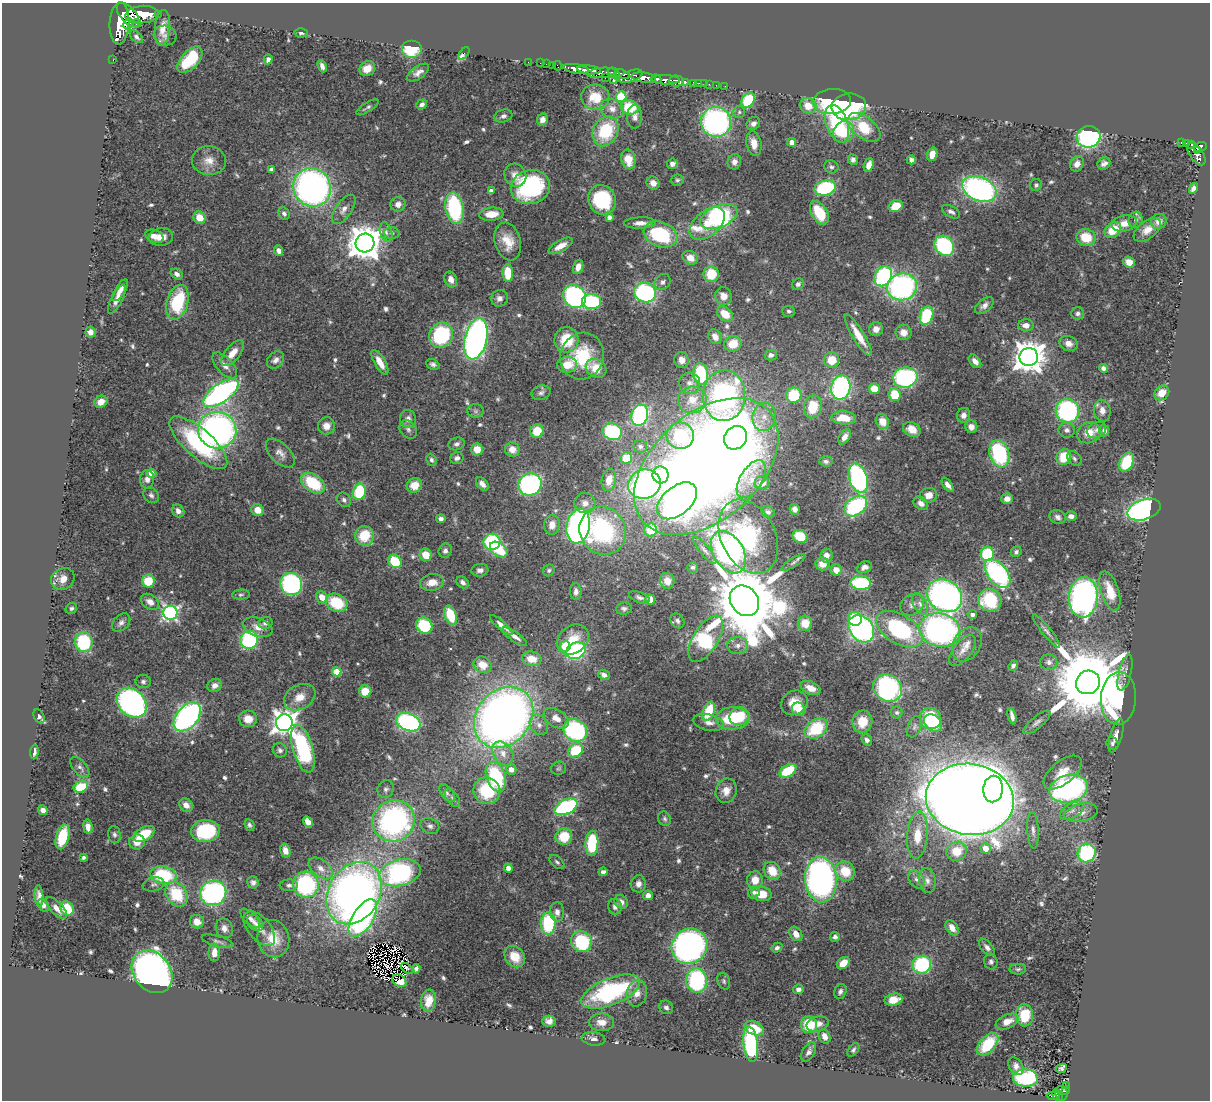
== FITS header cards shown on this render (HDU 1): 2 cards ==
NAXIS1  =                 1208
NAXIS2  =                 1098

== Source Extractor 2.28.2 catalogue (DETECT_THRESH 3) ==
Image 1208 x 1098 px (HDU 1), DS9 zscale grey, 1 PNG px = 1 image px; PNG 1212 x 1102 px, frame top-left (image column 1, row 1098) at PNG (2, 3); each listed source drawn as its Kron ellipse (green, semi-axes under 4 px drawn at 4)
Background 0.63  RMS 0.026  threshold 0.0767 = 3 sigma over >= 5 px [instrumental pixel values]
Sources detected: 624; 6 with non-positive FLUX_AUTO (blend fragments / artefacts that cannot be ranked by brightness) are neither listed nor drawn; of the other 618, the 500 brightest by FLUX_AUTO listed and drawn (118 fainter detections omitted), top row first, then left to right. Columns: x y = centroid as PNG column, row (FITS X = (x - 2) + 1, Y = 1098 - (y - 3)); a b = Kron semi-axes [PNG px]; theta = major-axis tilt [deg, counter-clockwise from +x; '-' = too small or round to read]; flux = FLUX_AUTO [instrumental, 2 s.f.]
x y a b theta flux
158 14 3 3 - 62
128 15 15 7 -49 2000
142 15 16 8 5 2700
119 23 21 10 87 2900
136 23 4 3 - 160
128 24 6 3 60 460
162 28 18 7 85 21
301 33 6 4 2 4.4
165 35 11 9 -15 8.6
136 37 8 4 -42 5
411 49 10 9 - 68
464 54 7 3 53 39
268 59 5 4 - 6.4
113 60 2 2 - 6.7
190 60 16 8 48 80
528 62 2 2 - 9.2
540 63 2 2 - 7.6
546 64 2 2 - 11
552 65 2 2 - 9.2
322 66 6 4 -69 7
557 66 5 2 - 10
367 69 8 7 - 23
576 69 13 4 -9 1000
589 70 12 4 -5 860
418 73 12 6 35 9.9
602 73 15 5 5 400
613 73 6 4 -37 360
622 74 8 4 -20 240
631 76 12 5 20 530
605 78 2 2 - 25
644 78 12 5 -8 1400
613 79 5 2 - 16
657 79 5 3 - 290
665 80 15 4 -3 690
676 81 7 5 -2 260
685 82 4 3 - 160
694 83 4 3 - 21
699 83 2 2 - 6.1
704 84 2 2 - 7
709 84 3 2 - 5.1
716 85 3 2 - 4.8
725 86 2 2 - 5.2
595 97 14 12 -5 42
621 97 5 5 - 110
748 100 8 6 54 100
832 101 19 12 4 120
422 104 6 4 38 6.2
808 106 8 7 - 29
367 107 13 4 31 5
630 107 9 7 -12 61
849 107 17 13 7 220
612 109 12 9 -20 14
739 112 6 6 - 3.9
503 116 9 6 16 5.8
635 117 11 7 87 8.8
542 119 6 5 - 9.7
716 122 15 14 - 440
753 123 7 6 - 8.2
837 124 19 11 -70 150
864 127 19 10 -38 63
606 131 16 12 62 89
844 132 11 10 - 38
1089 137 12 11 - 280
792 142 4 4 - 19
754 143 12 7 -78 20
1182 143 4 3 - 45
1187 143 4 3 - 100
1192 145 3 3 - 79
1200 147 6 4 14 310
1197 150 4 3 - 150
932 154 7 5 73 18
1196 154 13 6 -55 390
628 159 10 7 -79 25
853 159 5 5 - 5.5
911 160 5 4 - 7.6
209 161 17 14 -4 24
734 162 7 6 - 9.7
1104 163 7 5 34 6.9
672 164 5 5 - 7.3
1077 164 8 6 62 12
869 165 7 4 71 15
831 167 7 6 - 4.8
271 170 4 4 - 9.4
515 175 12 10 -57 16
677 180 6 5 - 3.8
653 183 7 6 - 11
1036 185 6 6 - 4.1
312 187 20 18 -51 760
530 187 20 17 16 220
825 188 11 7 14 160
1194 188 5 4 - 6.7
979 189 18 12 -23 470
491 191 4 4 - 9
602 200 15 13 -63 120
398 204 7 7 - 11
896 206 7 6 - 35
454 208 16 9 -79 170
344 209 17 8 55 14
951 212 10 5 -28 6.4
284 213 6 5 - 6.1
819 213 13 7 -59 66
491 214 12 6 5 29
609 217 4 4 - 8
719 217 20 11 23 310
200 218 6 5 - 27
1136 220 8 7 - 7.2
1159 221 8 7 - 13
640 223 16 5 2 13
707 223 20 12 39 35
1124 223 13 8 11 19
1113 230 9 7 44 39
1147 230 16 8 38 20
386 232 10 6 -74 7
392 233 7 6 - 4.7
660 234 17 12 -19 130
154 236 9 6 -23 17
161 237 12 9 9 16
1086 237 9 8 - 48
508 241 19 12 -73 33
365 243 9 9 - 3900
561 246 13 5 30 17
944 246 11 9 -47 200
279 251 5 4 - 9.3
690 258 8 6 -29 19
1129 262 6 5 - 19
578 267 7 5 70 13
508 273 9 5 -86 49
177 274 6 5 - 7.8
711 274 8 7 - 53
883 276 10 8 58 210
451 279 8 6 -70 10
662 282 8 7 - 6.8
798 284 6 5 - 5.6
902 287 15 13 17 380
120 290 12 5 58 12
645 293 11 9 -20 280
575 296 12 10 -50 330
723 296 9 8 - 14
499 298 8 8 - 8.4
117 299 16 5 62 12
177 302 18 10 74 120
591 302 9 7 -4 150
984 305 11 6 38 9.2
789 311 6 5 - 4.3
1078 313 6 6 - 5.6
725 314 9 6 -40 29
927 316 9 6 72 110
1026 325 8 6 -1 12
876 329 7 7 - 13
90 332 5 5 - 10
903 332 8 8 - 15
441 335 13 11 55 160
858 335 24 6 -58 33
715 337 8 6 -58 13
476 339 21 11 77 790
566 340 13 12 - 56
1068 343 9 7 -20 13
733 344 8 7 - 34
233 353 15 7 50 21
771 355 6 5 - 6.5
582 356 24 21 68 92
1029 357 9 9 - 3300
275 360 10 7 44 9
682 360 8 7 - 14
832 360 7 7 - 39
975 361 7 5 -49 11
380 362 14 5 -60 22
433 364 6 5 - 5.1
225 365 16 8 -47 14
567 365 10 8 3 32
596 368 11 9 -32 34
1103 368 4 4 - 5.9
701 374 10 7 -81 130
905 377 12 10 12 220
690 383 11 10 - 12
841 388 12 9 78 320
874 389 5 5 - 42
221 393 20 9 35 510
541 393 9 7 16 6.8
1162 393 8 6 43 28
794 395 8 7 - 82
895 395 6 6 - 59
724 396 25 21 88 560
692 400 14 13 - 32
101 402 7 5 32 15
813 407 11 9 78 46
476 411 8 6 -1 4.7
1067 411 12 11 - 230
1102 411 11 8 -82 13
640 415 11 8 72 310
963 415 7 6 - 9.4
764 417 14 11 81 25
844 418 12 6 -3 32
408 419 9 8 - 10
882 422 8 6 -59 22
326 426 8 8 - 16
971 427 6 6 - 13
408 429 10 7 -53 6.4
912 429 9 7 -29 20
217 430 19 18 - 660
1067 430 8 7 - 7.4
1096 430 10 7 32 6.2
537 431 7 6 - 43
1104 431 6 5 - 7.3
612 432 10 8 -18 180
1089 433 12 10 24 25
680 436 13 13 - 120
845 437 8 5 58 9.7
735 438 12 11 - 180
198 443 36 14 -42 180
457 444 8 6 17 5.8
640 446 7 6 - 4.5
477 449 6 6 - 21
512 449 7 7 - 17
280 453 18 9 -45 13
999 454 14 9 -73 170
1064 457 8 7 - 48
457 458 7 6 - 5.8
626 458 6 5 - 45
1074 458 8 6 -46 4.7
431 460 6 5 - 4.1
826 461 6 5 - 4.9
1126 462 10 6 63 79
706 466 84 53 42 3100
151 473 5 5 - 14
661 475 8 8 - 74
858 478 15 9 -72 350
147 479 9 7 85 9.9
751 479 21 11 58 25
609 480 11 7 78 24
313 483 13 8 -36 90
762 483 7 6 - 17
482 484 8 5 -48 9.6
530 484 12 11 - 340
644 484 16 14 19 440
414 485 8 7 - 25
948 485 8 4 -55 9.2
359 492 8 6 79 86
151 495 9 6 -43 5.5
929 495 8 7 - 17
1007 499 6 5 - 12
344 500 8 6 -48 5.6
677 501 23 14 40 480
585 503 10 10 - 13
921 503 8 6 -39 10
856 506 12 9 37 190
795 509 5 4 - 8.2
258 510 6 6 - 17
1144 510 17 10 18 500
178 511 7 6 - 10
768 512 7 5 -31 4.6
1071 516 6 5 - 8.5
1058 517 8 7 - 6.7
441 519 4 4 - 6.5
552 525 10 8 81 16
578 526 17 11 80 690
651 530 6 6 - 47
603 531 25 22 -60 250
364 536 10 9 - 56
800 536 7 6 - 52
748 537 39 27 -64 160
492 542 8 8 - 130
499 549 10 6 -35 71
705 550 17 5 -51 6.9
445 551 7 6 - 6.4
729 552 23 15 -59 400
1016 552 5 5 - 4.4
987 554 7 6 - 100
426 555 6 6 - 31
826 556 7 6 - 11
395 561 7 6 - 67
793 562 14 4 32 5.6
822 564 7 6 - 18
692 567 5 5 - 4.6
864 567 8 5 21 7.7
480 570 8 6 6 7.6
549 570 6 5 - 3.8
836 570 6 5 - 16
997 573 17 9 -51 310
63 579 12 10 30 18
148 581 6 6 - 47
667 581 8 7 - 16
432 582 12 8 9 21
463 582 7 5 -41 6.6
861 583 10 7 -5 120
291 584 11 11 - 240
1110 591 20 9 -72 40
576 592 8 5 -89 7.4
241 595 9 5 5 4
945 596 18 15 -35 700
322 597 7 5 -48 21
639 597 11 5 -21 5.3
1083 597 20 14 86 590
650 599 5 5 - 18
990 600 12 11 - 110
744 601 16 13 -50 25000
150 602 10 7 -34 13
336 603 11 8 -27 73
920 604 11 6 -62 9.3
912 605 12 10 32 12
71 608 6 5 - 4
624 609 8 6 5 5.1
170 613 7 7 - 470
972 614 5 4 - 7
450 615 10 6 -70 60
855 619 7 6 - 37
677 621 8 6 -51 5.4
121 623 11 7 45 8
265 623 7 6 - 5.7
805 623 7 7 - 30
424 625 9 7 -45 94
501 625 14 4 -41 11
258 627 15 9 -20 16
861 629 15 11 -52 470
899 629 26 14 -32 210
940 630 20 16 -14 580
1046 631 21 4 -51 8.1
515 636 14 5 -35 12
706 639 26 12 59 230
249 640 9 8 - 170
573 640 17 13 40 37
84 642 10 9 - 130
967 644 18 13 59 22
565 646 5 5 - 86
738 646 10 8 -2 12
962 650 18 9 53 16
576 651 10 8 25 180
532 659 10 7 -11 26
1049 662 8 7 - 8.3
482 665 9 8 - 26
1013 666 5 4 - 5
337 672 5 4 - 53
1125 673 18 6 76 9.9
604 675 6 5 - 6.8
143 682 7 6 - 5
1088 682 12 11 - 29000
215 685 7 6 - 9.8
811 688 11 6 -23 19
888 688 15 13 -37 330
365 691 6 6 - 30
300 697 17 12 29 25
1118 698 26 17 87 340
132 703 17 13 -44 500
794 703 13 11 30 28
799 709 7 6 - 41
709 711 10 5 68 70
897 712 6 6 - 3.9
39 716 7 5 -63 4.3
739 716 10 9 - 47
1012 716 8 4 -75 7.7
187 717 17 10 50 520
504 717 33 27 49 1500
556 718 14 8 -32 17
733 718 17 11 3 95
248 719 9 8 - 23
930 719 11 10 - 120
408 722 13 8 -22 280
708 722 16 8 -12 12
862 722 11 10 - 36
1037 722 17 6 40 7.7
284 723 8 8 - 1600
933 723 10 7 -41 74
539 725 11 8 -58 11
915 727 11 6 66 6.3
816 729 12 9 34 91
575 730 12 10 -38 240
1116 736 17 6 74 12
867 740 6 5 - 7
1112 744 6 6 - 4.3
303 749 25 10 -74 220
280 750 7 6 - 5.3
575 750 8 6 38 78
34 752 7 3 86 6.3
503 753 13 9 -57 16
80 767 12 6 -50 7
559 768 7 6 - 4
511 769 5 5 - 15
788 771 9 5 33 66
1063 772 22 11 39 34
496 777 15 9 -71 140
81 787 7 5 20 66
386 789 9 8 - 6.5
993 789 13 10 86 260
1069 789 19 13 14 400
487 791 13 13 - 91
726 791 12 10 70 17
447 793 10 5 -52 6
453 798 10 5 -53 5.9
970 799 44 35 -8 6300
186 805 7 6 - 13
566 807 12 7 25 260
43 810 5 4 - 7.7
1072 811 13 7 29 12
1081 813 17 9 12 18
665 819 7 6 - 4.3
394 821 21 20 - 460
308 822 6 4 -56 12
249 825 6 4 -65 4.1
430 826 10 7 -25 6.7
88 827 7 4 -82 14
1033 830 18 5 -87 9.2
205 831 14 11 6 140
144 834 12 6 29 61
114 835 9 6 -81 5
917 835 23 10 85 42
63 837 13 6 75 77
564 837 8 8 - 52
137 842 8 7 - 20
592 843 12 6 87 130
985 848 5 5 - 24
285 851 7 5 -74 14
957 851 10 9 - 42
1087 853 9 9 - 170
83 857 4 3 - 4.2
557 862 9 5 -41 4.3
321 868 14 8 -38 15
508 868 4 4 - 17
772 871 10 8 -55 33
845 871 10 9 - 45
603 872 4 4 - 7.1
400 873 21 13 14 320
163 875 13 8 -9 130
916 879 10 7 -53 7.6
755 880 9 8 - 22
821 880 23 16 -85 620
927 881 12 8 -80 11
253 882 6 5 - 5.7
154 884 11 7 11 6.6
638 884 8 7 - 9.3
289 885 9 6 2 5.4
306 885 13 12 - 210
754 892 6 5 - 5.9
213 893 13 12 - 350
354 893 33 25 58 1100
177 894 13 10 -55 81
761 894 10 7 -12 38
648 895 5 4 - 11
39 896 11 4 -87 8.8
621 902 7 6 - 9.6
43 905 7 4 -59 6.2
615 907 8 6 -82 8.5
56 908 14 6 -47 12
67 908 7 6 - 49
557 912 10 7 -86 11
250 918 12 6 -45 7.2
363 918 21 10 58 450
197 922 7 6 - 20
255 923 9 6 -44 6.4
548 924 11 7 -89 130
224 928 10 8 -71 11
952 928 8 5 -56 14
259 929 20 11 -50 17
796 934 8 5 -55 16
835 937 5 5 - 5.8
273 939 19 16 -77 37
217 941 16 5 -15 6.5
581 942 11 10 - 150
689 946 18 17 - 530
987 947 10 5 -51 7.9
777 948 6 4 31 5.3
214 953 9 5 90 16
515 957 11 9 -51 34
991 962 8 6 -80 5.2
843 963 7 5 37 24
922 965 9 9 - 150
407 968 7 3 -34 13
416 969 4 4 - 4.5
1018 969 8 5 1 3.9
152 972 23 18 -49 1200
697 980 12 10 -84 220
399 981 7 5 -34 23
724 981 8 6 -72 4
798 989 5 4 - 8
840 991 8 6 65 6.4
611 992 31 13 22 260
637 993 13 10 78 17
894 1000 9 6 13 27
429 1001 11 7 82 22
666 1007 7 6 - 6.1
1025 1015 11 8 -86 54
549 1021 7 5 0 9.3
601 1022 12 9 -1 16
1007 1022 12 7 23 18
818 1024 11 7 15 12
809 1025 8 8 - 67
754 1028 10 6 -26 50
825 1036 7 5 -65 12
593 1039 12 6 -7 8
751 1044 18 7 -84 230
988 1044 13 8 49 60
853 1050 8 4 53 4
809 1052 10 6 61 7.9
1016 1066 9 6 -56 8
1061 1068 6 4 26 5.2
1026 1078 12 8 -2 200
1067 1086 3 3 - 5.9
1065 1091 3 3 - 50
1061 1093 7 6 - 73
1058 1095 6 3 -50 28
1053 1096 6 3 -1 17
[118 fainter detections neither listed nor drawn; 6 non-positive-flux detections neither listed nor drawn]